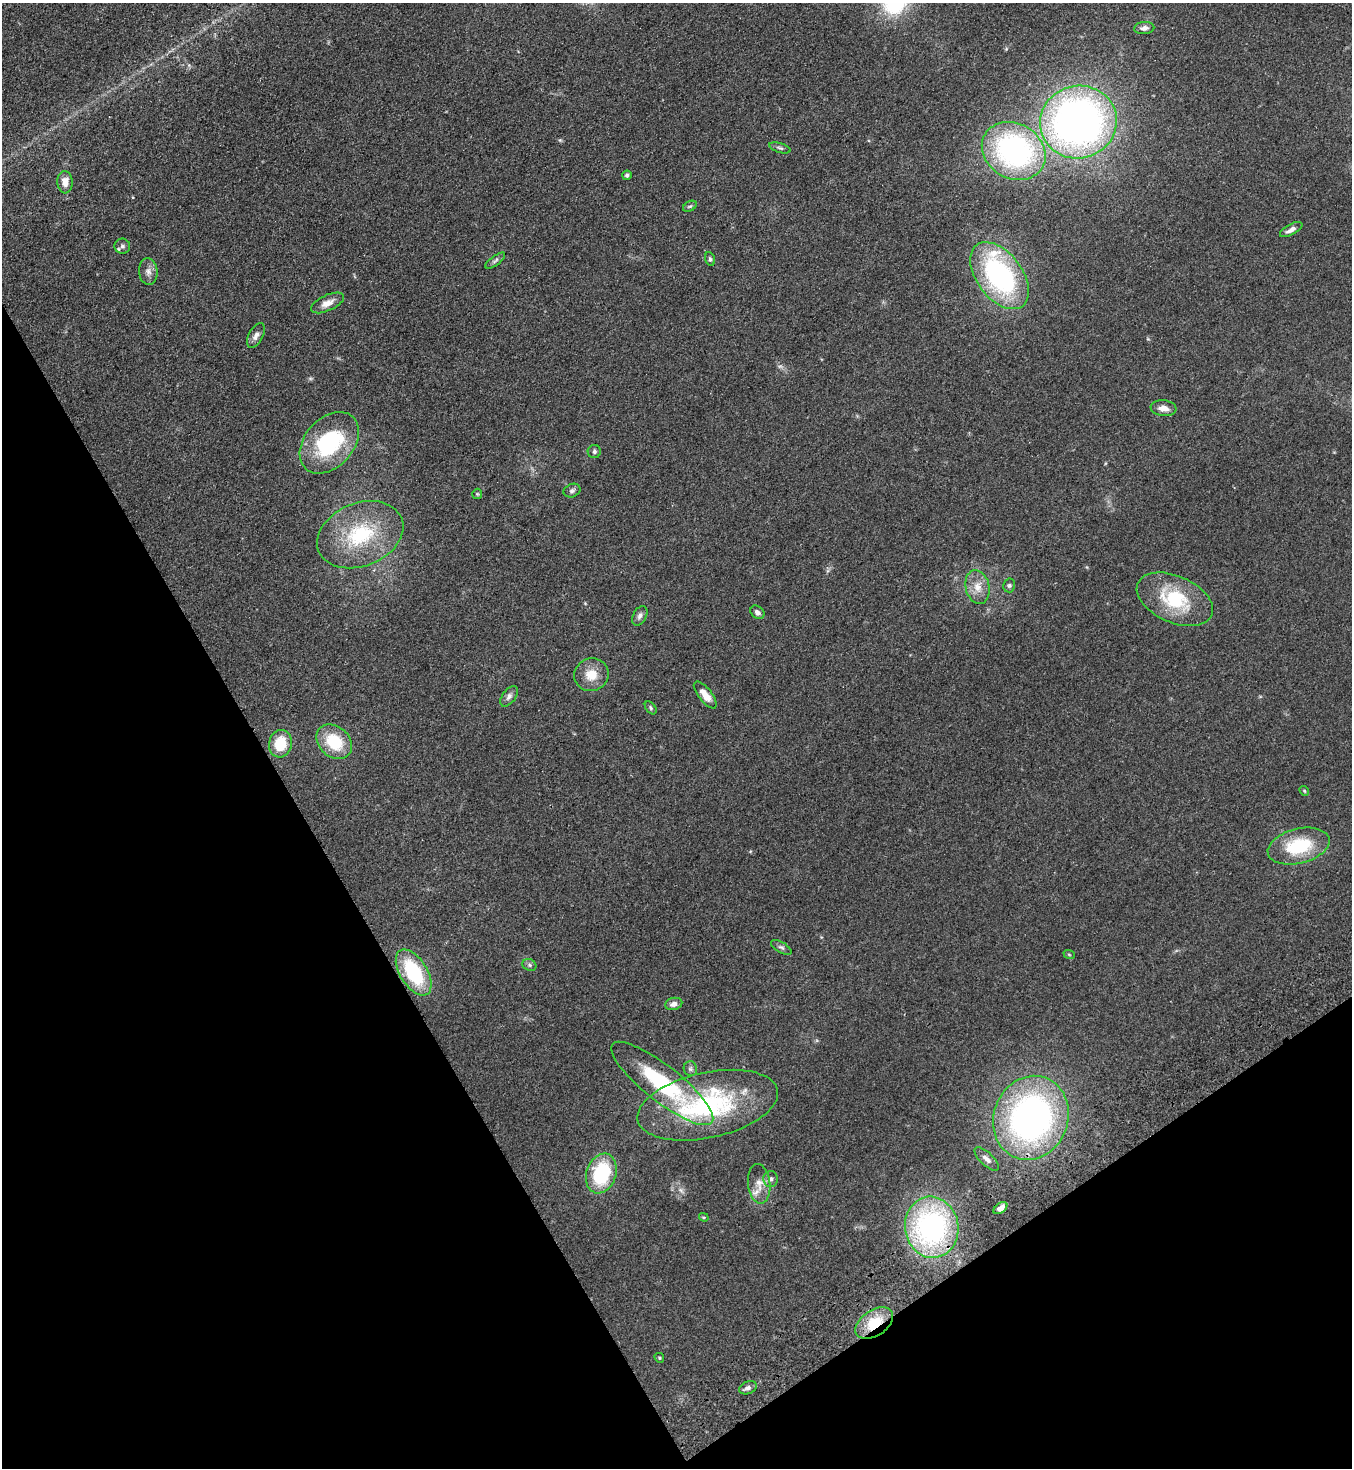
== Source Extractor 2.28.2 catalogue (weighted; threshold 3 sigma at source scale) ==
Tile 14 of 4 x 4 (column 2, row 4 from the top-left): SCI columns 1682-3031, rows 51-1516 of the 5925 x 5963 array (HDU 1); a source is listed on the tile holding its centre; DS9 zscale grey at full resolution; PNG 1354 x 1470 px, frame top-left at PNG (2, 3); each listed source drawn as its Kron ellipse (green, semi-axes under 4 px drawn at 4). Shown black and unused: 28% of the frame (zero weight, under 2 of 3 exposures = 3% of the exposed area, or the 3 px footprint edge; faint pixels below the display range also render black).
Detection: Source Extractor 2.28.2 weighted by HDU 2 'WHT'; one run over the whole footprint, this tile lists its part. Background 0.091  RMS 0.009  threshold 0.0403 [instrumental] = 3 sigma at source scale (4.5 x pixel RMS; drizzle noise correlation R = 1.50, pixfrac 1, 0.05/0.05 arcsec/px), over >= 5 px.
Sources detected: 56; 1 too faint to see at this stretch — neither listed nor drawn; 2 inside a brighter listed object's ellipse — not listed separately; the other 53 listed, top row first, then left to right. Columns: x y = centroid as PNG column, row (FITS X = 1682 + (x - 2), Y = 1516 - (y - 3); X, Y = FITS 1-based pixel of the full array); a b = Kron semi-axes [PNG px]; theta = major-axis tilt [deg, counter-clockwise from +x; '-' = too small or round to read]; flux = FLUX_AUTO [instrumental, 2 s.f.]
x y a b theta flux
1144 28 10 6 5 4.1
1078 122 38 36 15 470
780 148 11 4 -18 2.1
1014 151 33 27 -30 170
627 175 5 4 - 1.7
65 182 11 7 -87 8.1
690 206 7 4 29 1.4
1291 230 12 5 29 4.3
122 246 8 7 - 2.7
710 259 7 4 -75 1.6
495 261 12 4 36 2.2
148 272 13 9 -84 5.1
1000 276 38 22 -53 150
327 303 18 8 25 7.1
256 335 13 7 62 4.3
1163 408 13 8 -7 6.6
329 443 35 24 48 83
594 452 6 6 - 2.2
572 491 9 6 23 2.2
477 494 5 5 - 1
360 535 45 31 22 68
1009 585 7 6 - 1.7
977 587 17 12 -78 11
1175 599 40 23 -23 53
757 612 8 6 -40 3.1
640 616 10 6 63 3.3
591 675 17 16 - 15
705 695 16 6 -51 10
509 696 12 6 53 3.4
651 708 7 4 -52 1.6
334 742 20 15 -42 34
280 744 14 11 78 25
1304 791 5 4 - 1
1299 846 32 17 14 47
781 947 11 5 -30 2.4
1069 954 6 3 -20 0.88
529 965 7 5 -23 1.8
414 972 26 13 -58 62
674 1004 9 6 14 4.2
690 1069 7 6 - 2.1
662 1083 63 18 -38 84
708 1105 71 32 12 140
1031 1118 43 37 70 310
987 1159 15 6 -43 4.5
601 1173 20 14 71 61
771 1179 8 7 - 3
759 1184 20 11 -84 9.8
1000 1208 8 5 37 4.7
704 1217 5 4 - 0.95
932 1227 31 26 -82 190
874 1323 21 12 34 28
659 1358 5 4 - 1
748 1388 9 6 21 3
Overlapping masked pixels (flux is a lower limit): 1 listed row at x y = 874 1323